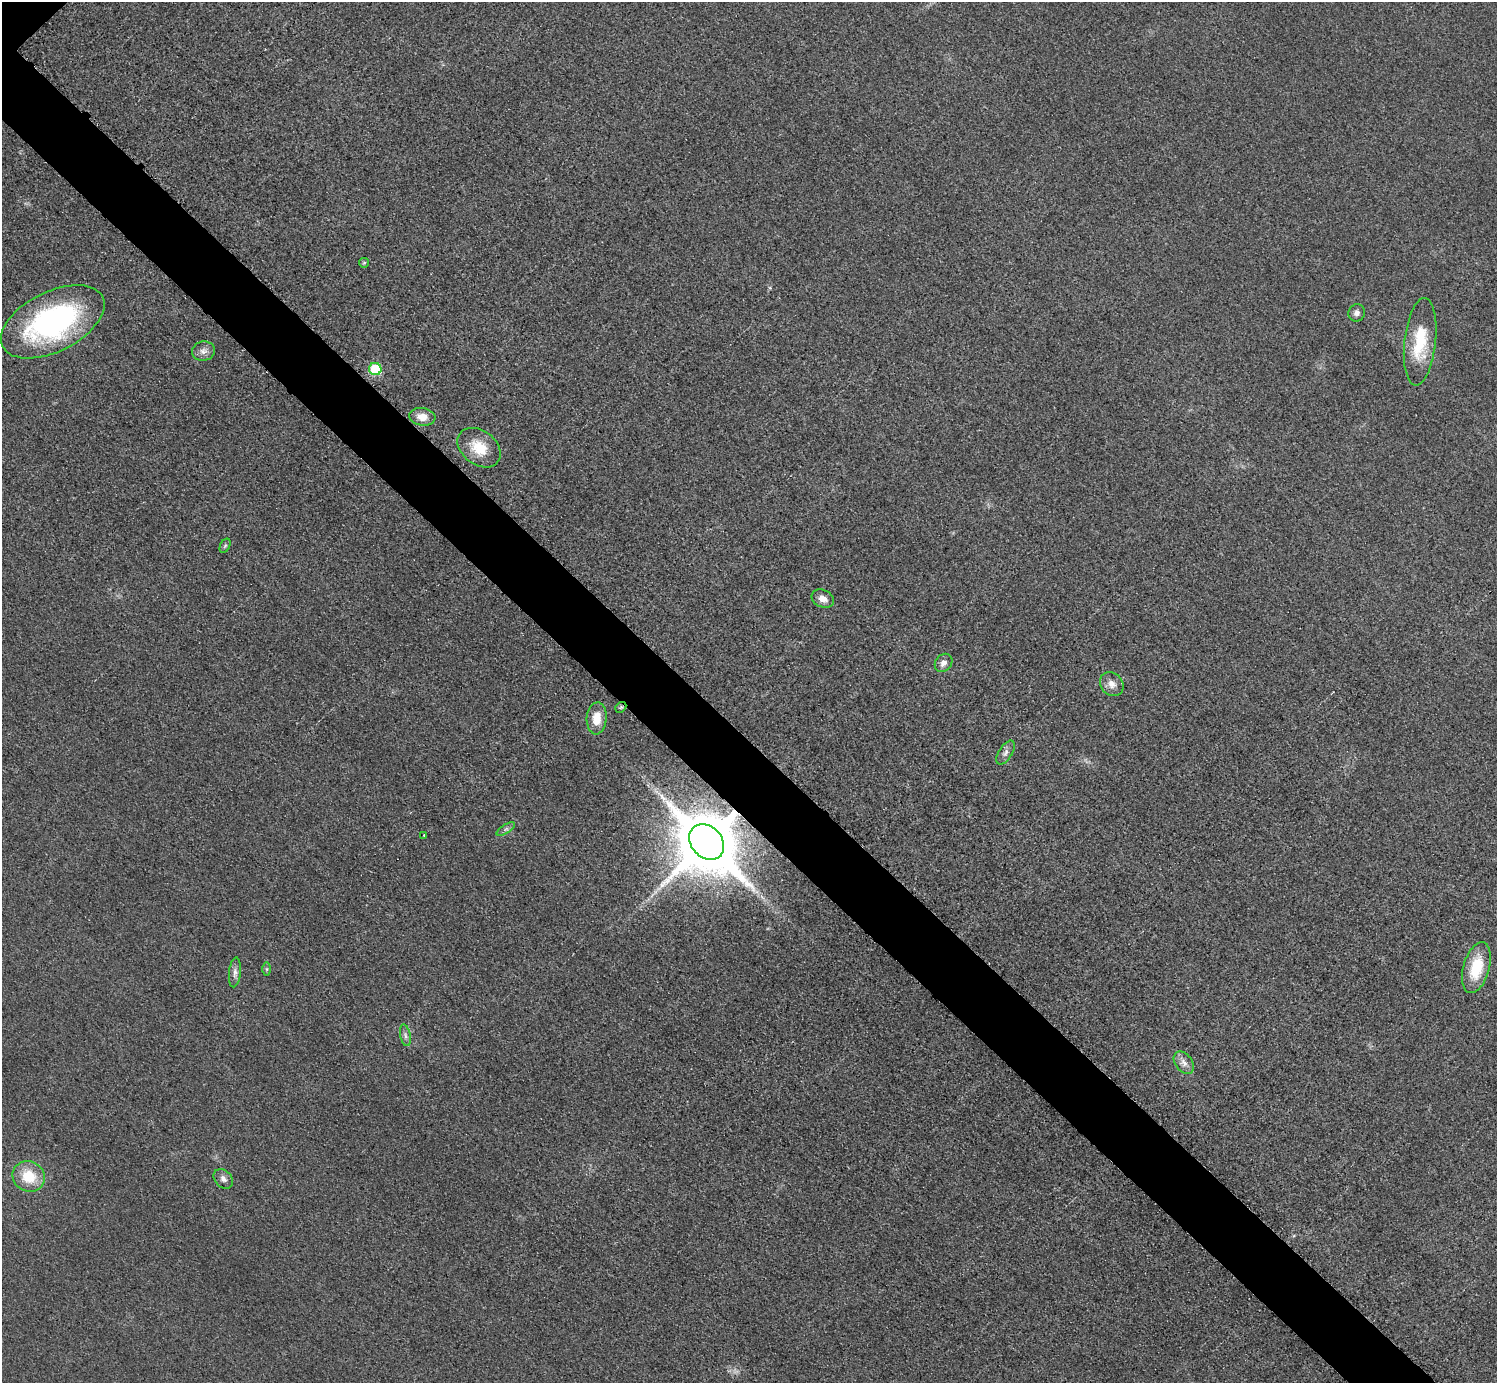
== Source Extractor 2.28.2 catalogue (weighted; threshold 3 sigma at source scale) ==
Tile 6 of 4 x 4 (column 2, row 2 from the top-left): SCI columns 1509-3003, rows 3074-4454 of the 6004 x 6004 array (HDU 1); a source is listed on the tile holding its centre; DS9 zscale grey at full resolution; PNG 1499 x 1385 px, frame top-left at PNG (2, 2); each listed source drawn as its Kron ellipse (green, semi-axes under 4 px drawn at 4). Shown black and unused: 6% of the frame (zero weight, under 3 of 5 exposures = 1% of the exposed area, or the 3 px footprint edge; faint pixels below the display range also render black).
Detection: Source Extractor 2.28.2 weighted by HDU 2 'WHT'; one run over the whole footprint, this tile lists its part. Background 0.0182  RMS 0.0054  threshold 0.0244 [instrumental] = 3 sigma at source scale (4.5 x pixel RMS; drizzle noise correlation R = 1.50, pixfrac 1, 0.05/0.05 arcsec/px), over >= 5 px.
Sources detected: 26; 1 long thin detection or spike segment (spike, bleed or trail) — neither listed nor drawn; the other 25 listed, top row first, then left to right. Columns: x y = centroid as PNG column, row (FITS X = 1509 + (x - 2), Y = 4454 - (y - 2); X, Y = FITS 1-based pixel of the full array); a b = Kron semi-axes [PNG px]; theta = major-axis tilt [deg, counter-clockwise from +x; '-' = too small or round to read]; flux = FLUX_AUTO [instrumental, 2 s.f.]
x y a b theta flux
364 263 5 5 - 0.66
1357 313 9 8 - 2.4
53 322 56 30 27 120
1420 342 44 15 84 24
203 351 11 9 11 3.2
375 369 6 6 - 29
422 417 13 8 -8 6.3
479 448 24 17 -37 14
225 546 8 5 64 1
823 599 12 8 -25 4.3
944 663 10 8 50 3
1112 684 13 10 -48 4.3
621 707 6 4 43 0.98
597 718 16 10 85 8.6
1006 753 13 6 58 2.6
506 829 10 4 33 1.5
424 835 2 2 - 0.47
707 842 19 15 -47 5300
1476 967 26 13 74 20
267 969 6 4 90 0.92
235 972 15 6 84 2.7
405 1035 11 5 -79 1.9
1184 1063 12 8 -52 3.6
29 1176 16 15 - 17
223 1179 11 8 -47 2.7
Overlapping masked pixels (flux is a lower limit): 2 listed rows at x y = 621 707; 707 842